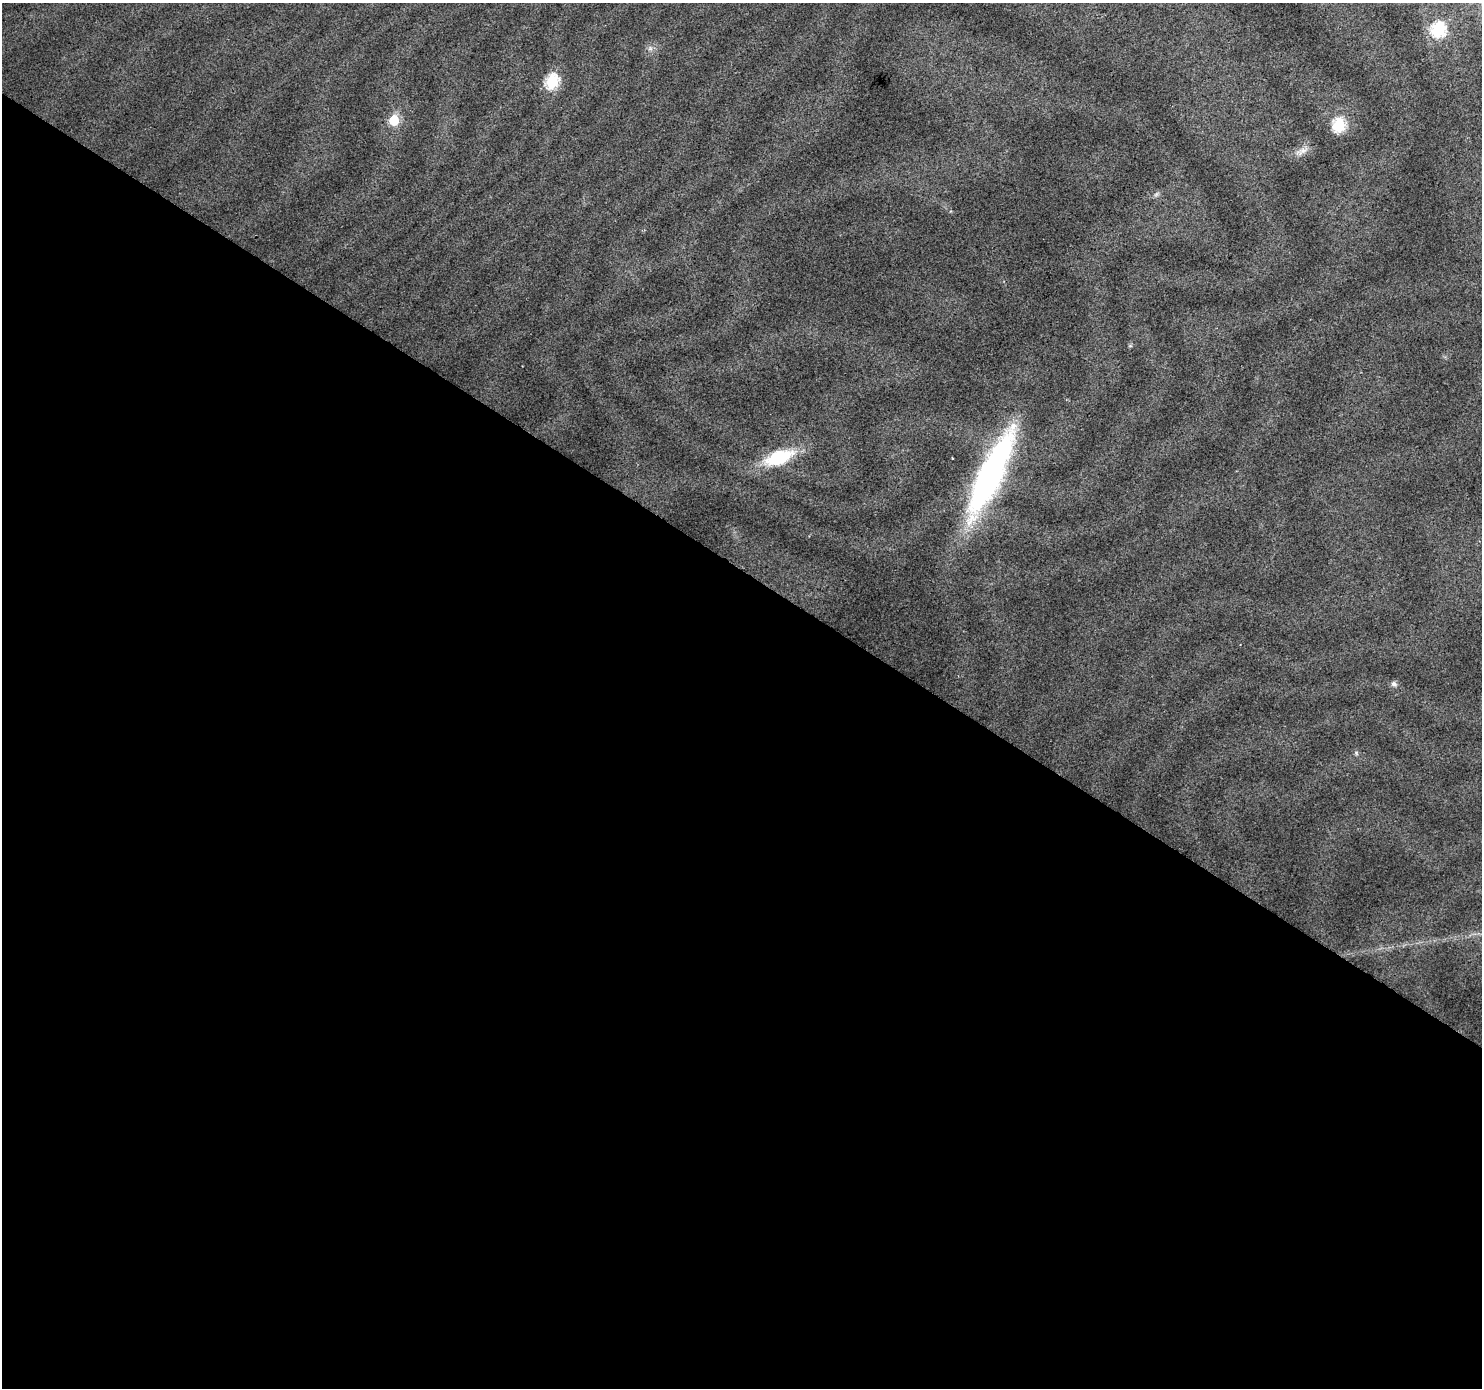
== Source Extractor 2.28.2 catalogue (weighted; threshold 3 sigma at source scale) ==
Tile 14 of 4 x 4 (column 2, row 4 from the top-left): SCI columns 1481-2960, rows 184-1569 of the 5925 x 5982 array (HDU 1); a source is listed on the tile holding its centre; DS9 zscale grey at full resolution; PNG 1484 x 1390 px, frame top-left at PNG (2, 3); no overlay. Shown black and unused: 59% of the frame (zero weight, under 2 of 3 exposures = <1% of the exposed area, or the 3 px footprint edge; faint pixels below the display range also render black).
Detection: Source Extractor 2.28.2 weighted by HDU 2 'WHT'; one run over the whole footprint, this tile lists its part. Background 0.0458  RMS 0.0074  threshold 0.0333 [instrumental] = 3 sigma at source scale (4.5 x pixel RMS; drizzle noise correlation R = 1.50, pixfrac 1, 0.0396/0.0396 arcsec/px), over >= 5 px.
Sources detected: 13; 1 too faint to see at this stretch — not listed; the other 12 listed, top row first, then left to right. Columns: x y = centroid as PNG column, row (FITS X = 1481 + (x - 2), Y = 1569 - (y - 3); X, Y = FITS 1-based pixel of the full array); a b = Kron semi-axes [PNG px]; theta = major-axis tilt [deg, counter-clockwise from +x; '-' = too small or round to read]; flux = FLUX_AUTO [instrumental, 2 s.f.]
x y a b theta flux
1438 30 7 7 - 110
650 48 7 6 - 2.2
552 82 7 6 - 93
394 120 6 6 - 39
1339 126 7 6 - 95
1302 151 21 8 25 5.8
1130 346 6 4 18 0.94
779 457 30 13 19 46
952 458 2 2 - 0.66
991 474 101 23 65 200
1394 684 8 7 - 2.5
1356 753 6 5 - 1.3